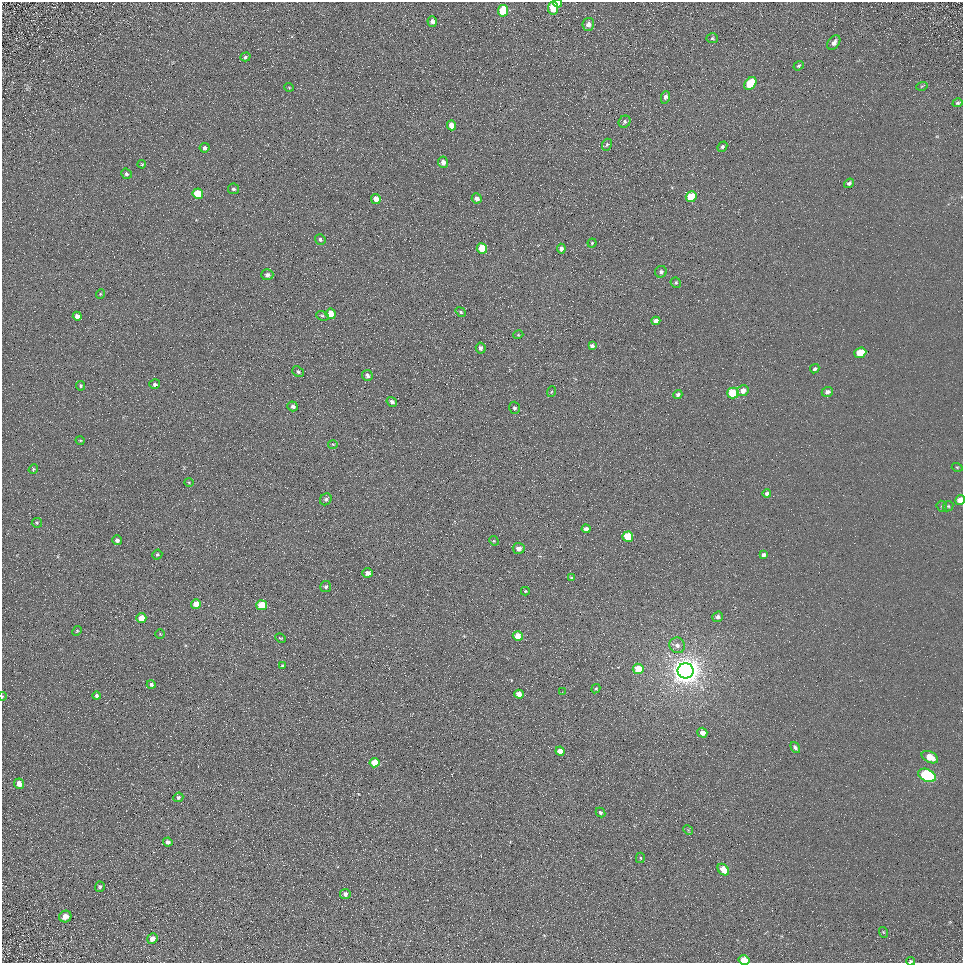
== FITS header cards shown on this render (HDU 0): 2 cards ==
NAXIS1  =                  961
NAXIS2  =                  961

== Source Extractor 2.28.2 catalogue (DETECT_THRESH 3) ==
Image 961 x 961 px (HDU 0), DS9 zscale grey, 1 PNG px = 1 image px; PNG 965 x 965 px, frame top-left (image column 1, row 961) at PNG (2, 2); each listed source drawn as its Kron ellipse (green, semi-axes under 4 px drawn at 4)
Background 5.28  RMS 7.7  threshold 23.2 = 3 sigma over >= 5 px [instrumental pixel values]
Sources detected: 118; all 118 listed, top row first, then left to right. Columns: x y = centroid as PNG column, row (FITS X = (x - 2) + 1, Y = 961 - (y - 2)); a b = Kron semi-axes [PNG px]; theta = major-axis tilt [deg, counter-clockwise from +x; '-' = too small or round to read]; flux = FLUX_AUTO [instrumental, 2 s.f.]
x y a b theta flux
558 3 4 4 - 2600
553 8 7 5 81 16000
503 11 6 5 - 20000
432 21 5 5 - 2000
588 24 6 5 - 2300
712 38 6 5 - 710
834 43 8 5 53 2400
245 57 5 4 - 770
799 66 5 4 - 850
750 83 7 5 50 18000
922 86 6 3 18 530
289 87 5 3 - 420
665 97 6 4 79 1800
958 103 5 4 - 850
624 122 6 5 - 1200
451 125 5 4 - 5100
607 145 6 4 66 810
722 147 5 4 - 1200
205 148 5 5 - 1200
443 162 5 5 - 2900
142 164 4 3 - 500
126 174 5 5 - 1100
849 183 5 4 - 1300
233 189 5 5 - 970
198 194 5 5 - 12000
691 197 5 5 - 17000
477 198 5 5 - 2800
376 199 5 4 - 4200
320 239 6 5 - 1000
592 243 4 4 - 780
482 248 5 5 - 12000
561 249 5 4 - 1900
661 272 6 5 - 1400
267 275 6 5 - 1700
676 283 5 5 - 960
100 294 5 3 - 430
461 312 5 4 - 730
331 314 5 5 - 7800
77 316 4 4 - 2200
322 316 6 4 -20 820
656 321 4 4 - 3200
518 335 5 3 - 470
592 346 4 4 - 1200
481 348 5 5 - 1700
860 353 6 5 - 11000
815 369 5 4 - 1200
298 372 6 4 -38 1000
367 375 6 5 - 1500
155 384 5 4 - 1200
80 386 5 4 - 690
743 391 6 5 - 3500
551 392 5 3 - 560
827 392 6 5 - 2000
733 393 6 5 - 22000
678 395 4 4 - 1400
392 402 5 4 - 1600
293 406 5 4 - 1600
514 408 6 5 - 1200
80 440 5 3 - 460
333 444 5 3 - 510
957 467 5 3 - 460
33 469 5 4 - 600
189 482 5 3 - 420
767 494 4 4 - 1500
326 499 6 5 - 1300
960 500 5 4 - 5200
942 506 6 5 - 710
948 506 5 5 - 760
37 523 5 5 - 620
586 529 4 4 - 2300
628 537 5 5 - 18000
117 540 5 5 - 1500
494 541 5 4 - 520
519 548 6 5 - 3200
157 555 5 4 - 860
763 555 4 4 - 1400
368 573 5 4 - 2500
571 577 4 4 - 580
326 587 5 5 - 970
525 591 4 3 - 560
196 604 5 5 - 5600
262 605 5 5 - 16000
718 617 5 5 - 1700
141 618 5 4 - 7600
77 631 5 4 - 540
160 634 4 4 - 520
518 636 5 5 - 6000
280 638 5 3 - 590
677 645 8 7 - 2400
282 666 3 3 - 790
638 669 5 5 - 12000
686 671 8 7 - 810000
151 684 4 4 - 1400
596 689 5 4 - 630
562 692 2 2 - 260
519 694 5 4 - 3800
2 696 4 3 - 490
97 696 4 4 - 1100
702 733 5 4 - 3900
795 747 6 4 -55 1300
560 751 4 4 - 5000
930 757 9 5 -27 7300
375 763 5 4 - 13000
927 775 9 6 -27 60000
19 784 5 5 - 3300
178 797 5 4 - 1200
601 813 5 4 - 1100
688 830 5 4 - 550
168 842 4 4 - 2300
640 858 5 4 - 780
723 870 6 5 - 7300
100 887 5 5 - 1000
345 894 5 5 - 2500
65 917 6 5 - 3600
883 932 5 3 - 490
152 939 5 5 - 3700
744 960 5 4 - 10000
910 961 4 3 - 570
At the frame edge (FLAGS 8, measured only in part): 5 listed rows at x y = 558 3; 960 500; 2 696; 744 960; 910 961